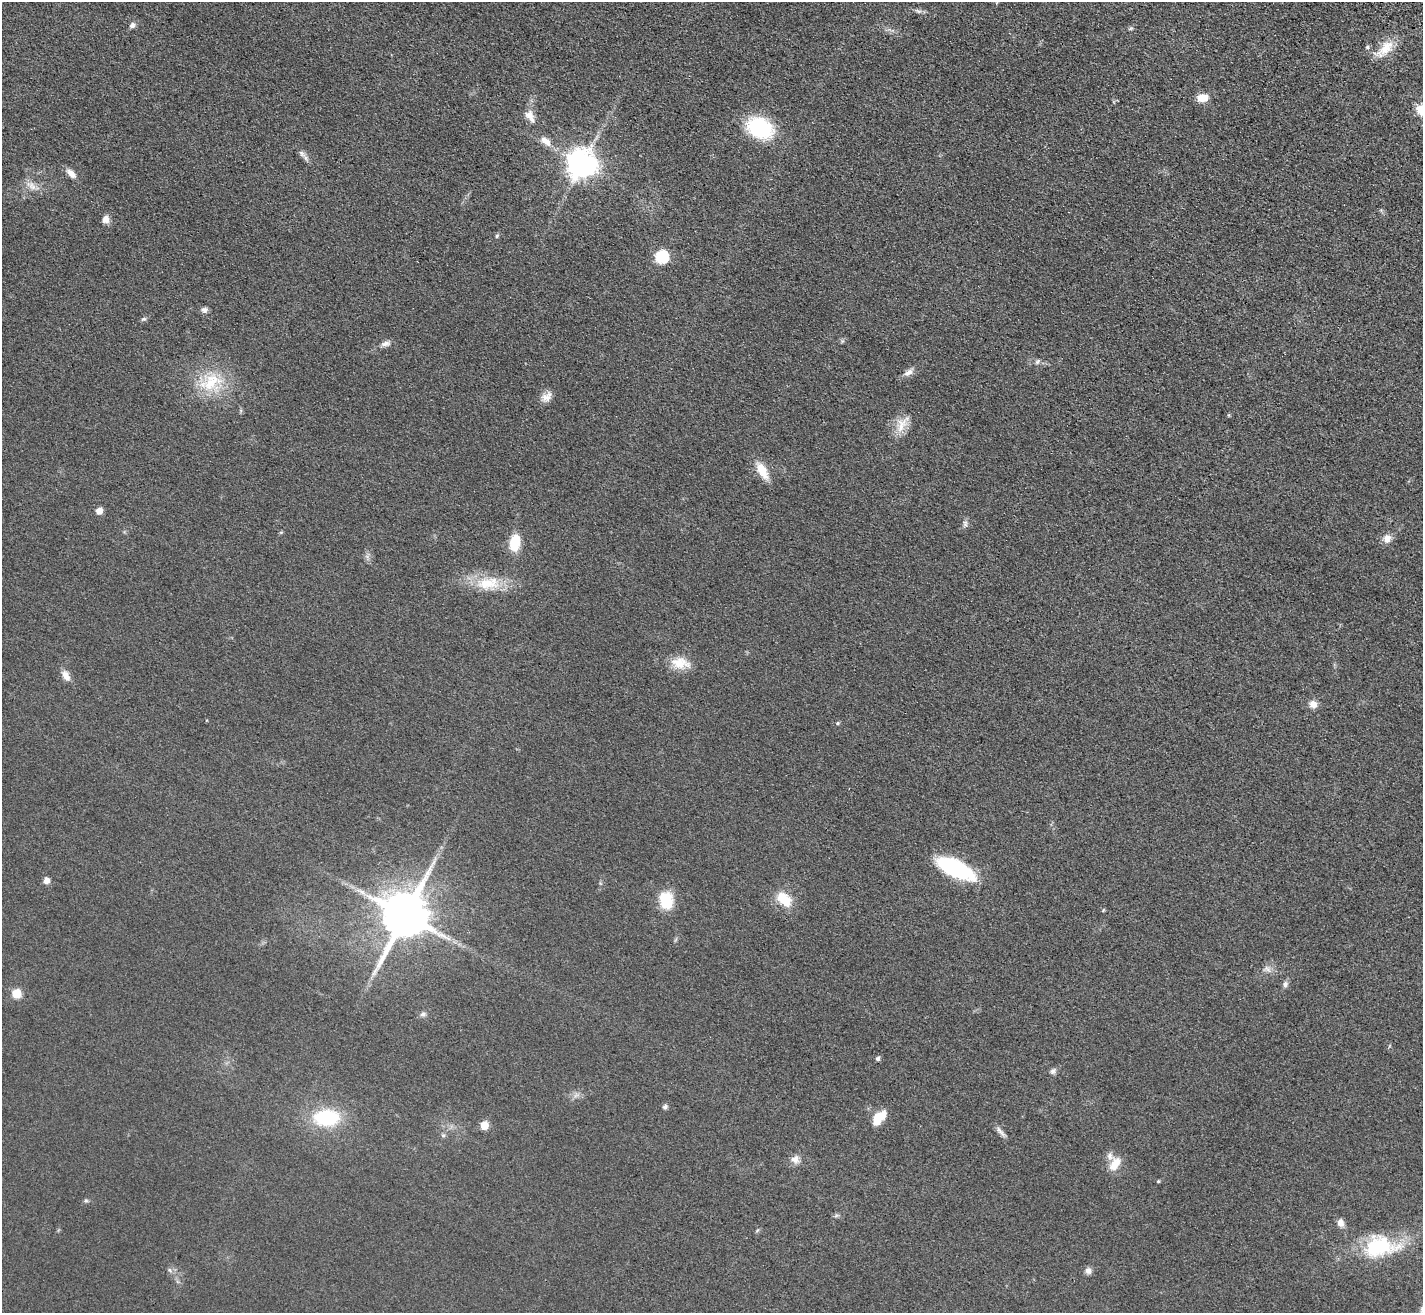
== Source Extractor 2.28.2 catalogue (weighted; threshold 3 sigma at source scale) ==
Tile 10 of 4 x 4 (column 2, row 3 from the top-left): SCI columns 1488-2908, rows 1568-2878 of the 5814 x 5891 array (HDU 1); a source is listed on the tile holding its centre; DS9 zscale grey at full resolution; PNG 1425 x 1315 px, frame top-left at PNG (2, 2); no overlay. Shown black and unused: <1% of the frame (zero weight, under 3 of 4 exposures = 6% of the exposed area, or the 3 px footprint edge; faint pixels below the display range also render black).
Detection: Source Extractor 2.28.2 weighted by HDU 2 'WHT'; one run over the whole footprint, this tile lists its part. Background 0.067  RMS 0.0077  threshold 0.0347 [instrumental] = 3 sigma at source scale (4.5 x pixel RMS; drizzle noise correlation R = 1.50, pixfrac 1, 0.05/0.05 arcsec/px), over >= 5 px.
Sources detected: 63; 1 inside a brighter object's white glare — not listed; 1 inside a brighter listed object's ellipse — not listed separately; the other 61 listed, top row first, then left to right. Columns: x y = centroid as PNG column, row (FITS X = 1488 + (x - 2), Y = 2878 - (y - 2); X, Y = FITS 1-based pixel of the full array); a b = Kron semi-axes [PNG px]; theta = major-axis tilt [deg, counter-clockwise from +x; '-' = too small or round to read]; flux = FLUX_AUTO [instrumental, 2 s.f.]
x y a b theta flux
918 11 11 5 -26 2.2
132 25 8 7 - 2.6
1367 47 6 5 - 1.3
1385 49 30 13 43 15
1202 98 11 7 4 12
530 116 19 11 -59 7.5
760 128 25 18 -24 66
546 141 17 8 -41 8.1
302 154 11 7 -44 3.2
581 164 9 9 - 1000
71 174 14 7 -44 5.4
32 186 17 8 -37 6
105 219 9 8 - 5
497 236 5 4 - 1.2
662 257 6 6 - 94
204 310 8 7 - 2.8
144 319 8 5 25 1.6
386 343 12 7 20 3.7
1037 362 8 6 58 1.9
908 372 14 8 29 4.3
211 382 37 21 27 34
546 397 16 10 41 6.1
1228 415 5 3 - 0.69
902 424 27 12 57 12
762 471 21 10 -60 14
99 511 5 5 - 8.7
965 523 9 6 90 2.4
1387 538 11 10 - 5.7
515 542 17 10 78 23
487 583 34 16 1 26
680 663 25 14 -10 14
66 676 13 8 -63 6.2
1313 704 9 9 - 5.7
837 723 5 4 - 1
434 862 10 4 76 2.5
956 869 33 13 -27 86
46 880 7 6 - 4.7
784 899 19 11 -45 20
666 900 18 14 -81 26
1103 910 6 3 71 0.71
405 915 14 12 62 4000
1267 969 12 7 -40 3.6
1285 984 8 7 - 2.6
17 993 6 6 - 24
423 1014 8 6 20 2.1
878 1059 5 4 - 2.1
1053 1071 9 6 61 2.2
665 1107 6 6 - 1.8
880 1117 19 10 48 14
326 1118 28 17 1 53
484 1125 6 5 - 19
1000 1132 19 5 -47 3.4
443 1135 6 5 - 1.4
795 1159 12 11 - 5.1
1115 1164 19 11 56 12
1158 1181 4 4 - 0.83
86 1201 7 4 0 1.3
836 1216 7 4 19 1.3
1341 1223 10 7 -69 4.8
1376 1247 53 27 0 56
1088 1271 9 8 - 3.2